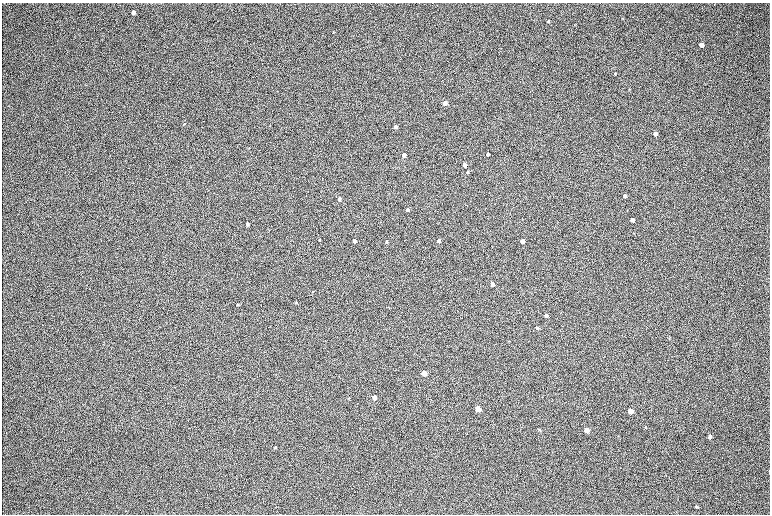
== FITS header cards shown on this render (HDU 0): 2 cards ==
NAXIS1  =                 1536 / length of data axis 1
NAXIS2  =                 1024 / length of data axis 2

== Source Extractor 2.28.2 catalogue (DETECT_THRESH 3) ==
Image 1536 x 1024 px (HDU 0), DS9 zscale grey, zoomed out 1/2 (1 PNG px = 2 x 2 image px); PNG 772 x 516 px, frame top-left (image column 1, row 1023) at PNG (2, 3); no overlay
Background 168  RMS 20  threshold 60.5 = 3 sigma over >= 5 px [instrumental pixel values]
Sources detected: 44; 2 cannot appear on this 1/2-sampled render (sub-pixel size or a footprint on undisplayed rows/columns) and are not listed; the other 42 listed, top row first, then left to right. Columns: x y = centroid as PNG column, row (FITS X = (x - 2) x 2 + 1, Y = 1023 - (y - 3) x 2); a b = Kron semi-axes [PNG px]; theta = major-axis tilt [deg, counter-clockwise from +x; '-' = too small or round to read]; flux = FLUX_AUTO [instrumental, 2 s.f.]
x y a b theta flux
133 12 4 3 - 19000
548 21 3 3 - 4800
701 45 4 3 - 21000
614 74 3 2 - 2500
445 103 3 3 - 53000
184 124 4 2 - 2500
270 125 3 2 - 1500
395 127 3 3 - 25000
655 134 4 3 - 29000
488 154 3 3 - 14000
403 155 3 3 - 43000
465 165 3 3 - 30000
467 172 3 3 - 6100
625 196 4 3 - 9000
339 199 3 3 - 22000
407 210 3 3 - 15000
632 220 3 3 - 23000
247 224 3 3 - 19000
319 240 3 2 - 3400
354 241 3 3 - 44000
386 241 4 2 - 3700
438 241 3 3 - 33000
522 241 3 3 - 39000
492 284 3 3 - 39000
296 302 3 3 - 2800
238 305 3 3 - 3900
389 307 4 2 - 2300
546 315 3 3 - 18000
537 328 3 3 - 5700
669 337 3 2 - 1700
509 341 3 2 - 2100
424 373 4 3 - 110000
374 398 3 3 - 67000
478 409 4 3 - 160000
630 411 4 3 - 100000
646 427 3 2 - 2400
540 430 4 3 - 3100
586 430 4 3 - 79000
710 436 4 3 - 11000
275 447 3 3 - 3100
769 471 4 2 - 2100
696 506 4 3 - 3600
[2 sub-pixel or undisplayed-footprint detections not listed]